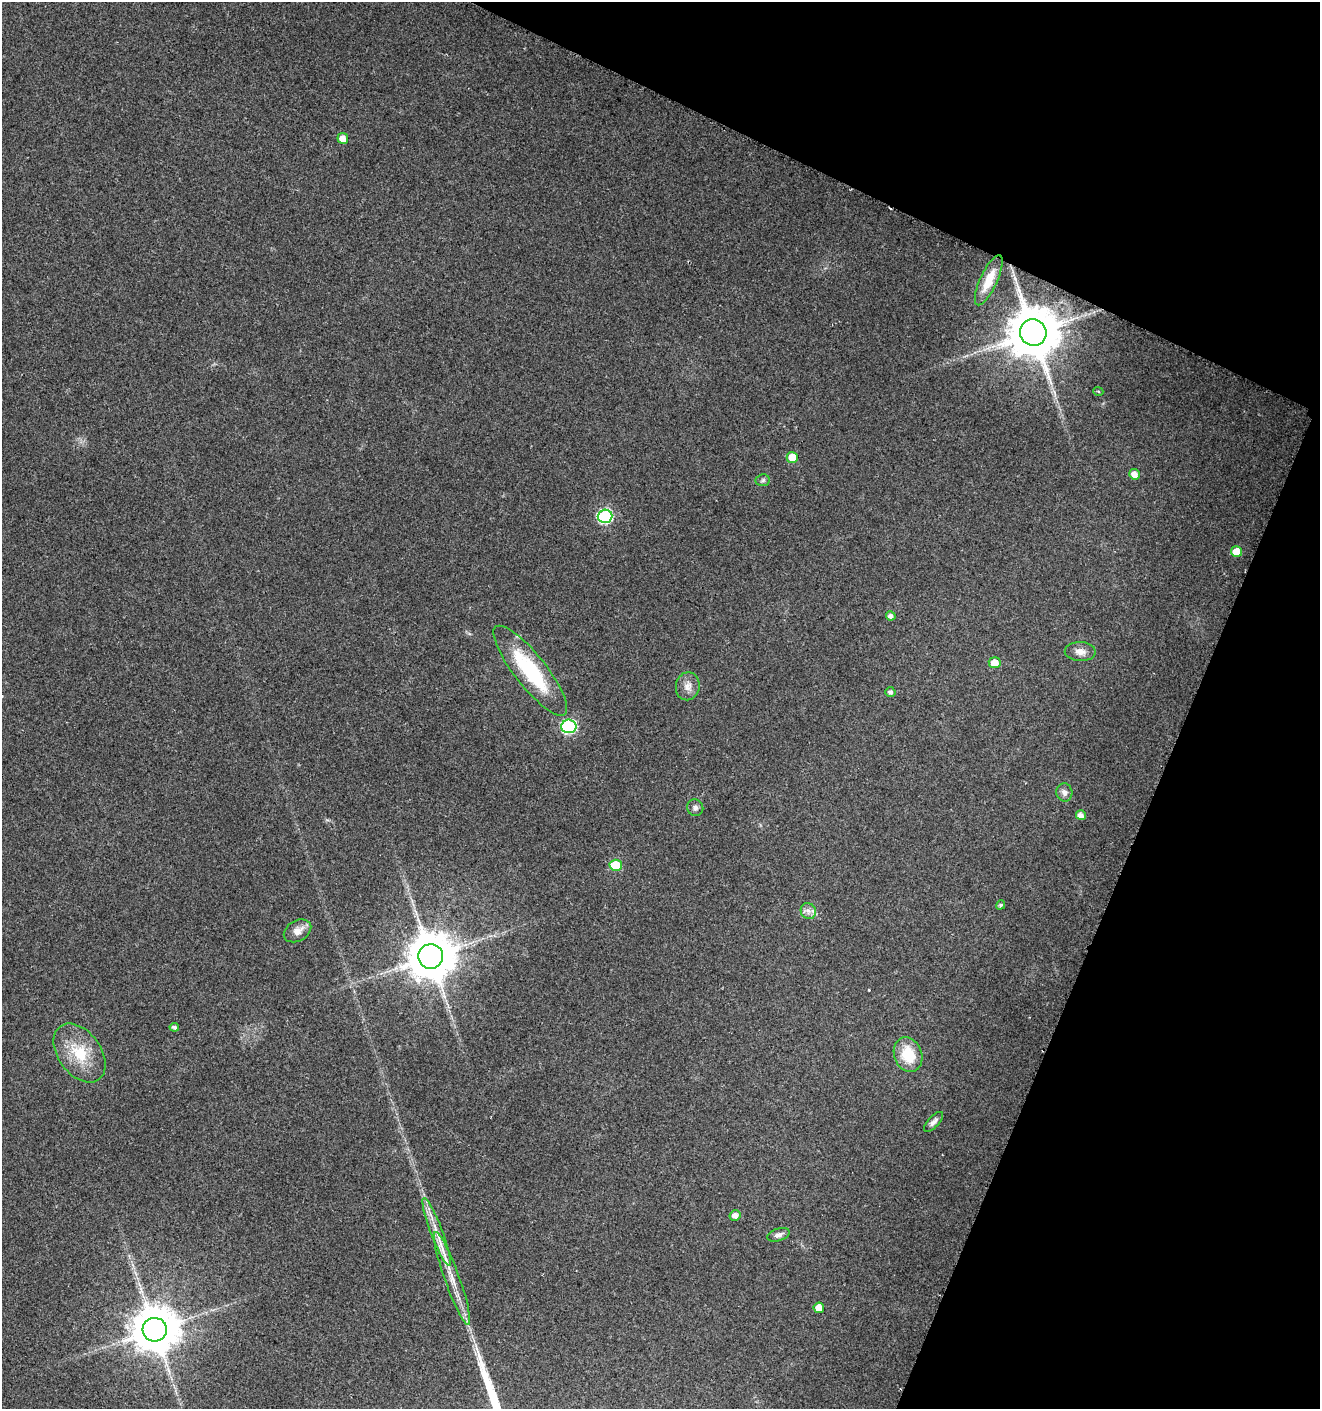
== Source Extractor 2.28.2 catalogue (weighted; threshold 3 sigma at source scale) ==
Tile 8 of 4 x 4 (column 4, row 2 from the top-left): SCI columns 4236-5553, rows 2822-4228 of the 5767 x 5648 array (HDU 1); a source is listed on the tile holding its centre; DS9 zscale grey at full resolution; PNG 1322 x 1411 px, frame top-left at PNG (2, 2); each listed source drawn as its Kron ellipse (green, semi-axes under 4 px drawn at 4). Shown black and unused: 21% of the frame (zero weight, under 2 of 3 exposures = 1% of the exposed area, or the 3 px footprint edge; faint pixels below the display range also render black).
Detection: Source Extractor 2.28.2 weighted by HDU 2 'WHT'; one run over the whole footprint, this tile lists its part. Background 0.0196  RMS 0.0049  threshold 0.022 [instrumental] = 3 sigma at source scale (4.5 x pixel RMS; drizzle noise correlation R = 1.50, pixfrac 1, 0.0396/0.0396 arcsec/px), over >= 5 px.
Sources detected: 39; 2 cosmic-ray / hot-pixel residue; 1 long thin detection or spike segment (spike, bleed or trail) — neither listed nor drawn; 2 inside a brighter listed object's ellipse — not listed separately; the other 34 listed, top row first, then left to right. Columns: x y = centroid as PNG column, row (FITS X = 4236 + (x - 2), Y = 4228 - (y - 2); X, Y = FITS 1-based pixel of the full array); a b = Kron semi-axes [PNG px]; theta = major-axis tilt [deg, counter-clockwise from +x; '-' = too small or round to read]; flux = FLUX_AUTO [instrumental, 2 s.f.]
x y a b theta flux
343 138 5 5 - 4.7
989 280 27 8 65 8.9
1033 333 13 13 - 3000
1098 391 5 3 - 0.48
792 457 5 5 - 7
1134 474 5 5 - 3.9
763 480 7 6 - 1.1
605 516 7 6 - 73
1236 552 5 5 - 7.5
891 616 5 4 - 1.8
1080 652 15 9 -2 3.8
995 663 6 5 - 6.4
530 671 56 16 -52 44
688 686 14 12 80 4.2
890 692 5 5 - 1.6
569 726 7 7 - 71
1064 792 9 8 - 2.2
695 808 8 8 - 1.8
1081 815 5 4 - 3.3
616 865 6 5 - 21
1001 905 5 4 - 0.98
808 911 8 7 - 2.2
297 931 15 10 29 4.6
431 956 12 12 - 2200
174 1027 5 4 - 1.1
80 1053 33 21 -54 20
908 1055 18 14 -71 16
934 1122 12 5 46 2.2
735 1216 5 5 - 3.1
437 1232 36 6 -69 8.2
778 1235 12 6 16 2.4
452 1278 49 7 -70 11
819 1308 5 5 - 6
155 1330 12 12 - 2100
Overlapping masked pixels (flux is a lower limit): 1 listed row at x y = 1033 333